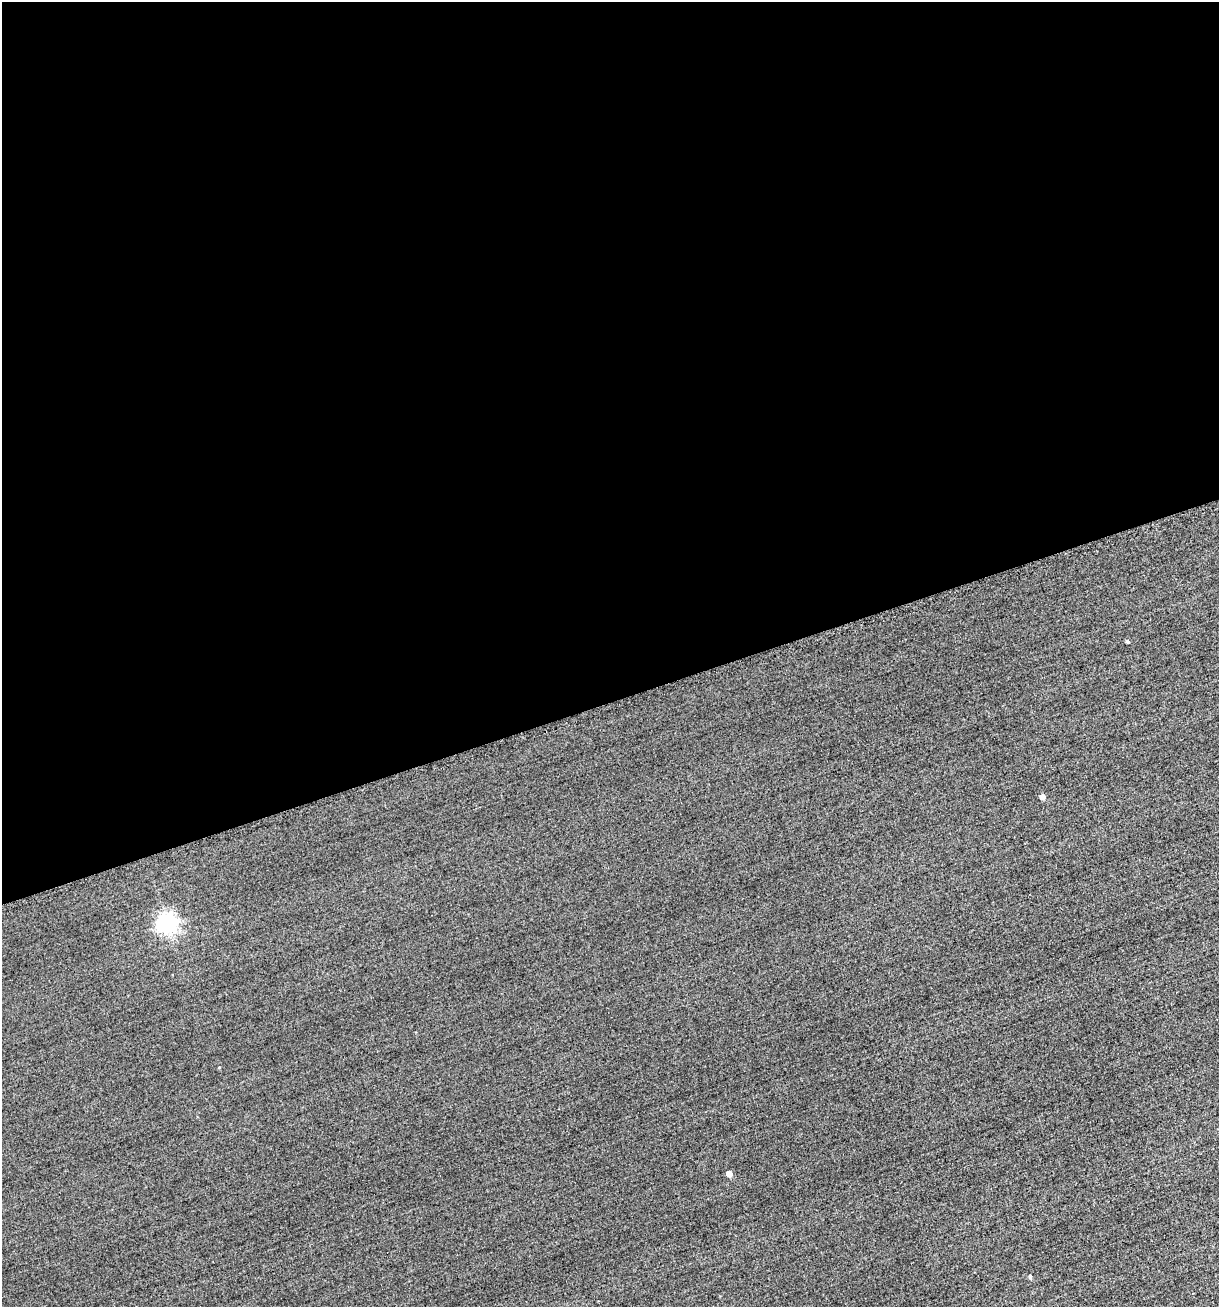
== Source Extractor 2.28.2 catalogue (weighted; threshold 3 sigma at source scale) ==
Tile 2 of 4 x 4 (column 2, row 1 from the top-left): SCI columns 1430-2646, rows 3998-5302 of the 5577 x 5599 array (HDU 1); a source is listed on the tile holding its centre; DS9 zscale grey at full resolution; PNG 1221 x 1309 px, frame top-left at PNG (2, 2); no overlay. Shown black and unused: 54% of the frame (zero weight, under 2 of 3 exposures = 12% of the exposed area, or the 3 px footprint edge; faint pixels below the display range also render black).
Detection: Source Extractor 2.28.2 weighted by HDU 2 'WHT'; one run over the whole footprint, this tile lists its part. Background -0.476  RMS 3.4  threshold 15.3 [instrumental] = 3 sigma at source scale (4.5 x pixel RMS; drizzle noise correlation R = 1.50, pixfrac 1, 0.05/0.05 arcsec/px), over >= 5 px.
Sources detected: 5; all 5 listed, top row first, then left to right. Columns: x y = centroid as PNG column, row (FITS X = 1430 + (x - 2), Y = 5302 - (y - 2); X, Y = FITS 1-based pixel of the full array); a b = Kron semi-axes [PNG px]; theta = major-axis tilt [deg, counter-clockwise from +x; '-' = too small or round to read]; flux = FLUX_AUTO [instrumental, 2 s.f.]
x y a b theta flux
1127 641 4 4 - 500
1042 797 4 4 - 2000
167 923 7 7 - 160000
729 1174 5 4 - 3100
1030 1276 5 4 - 570